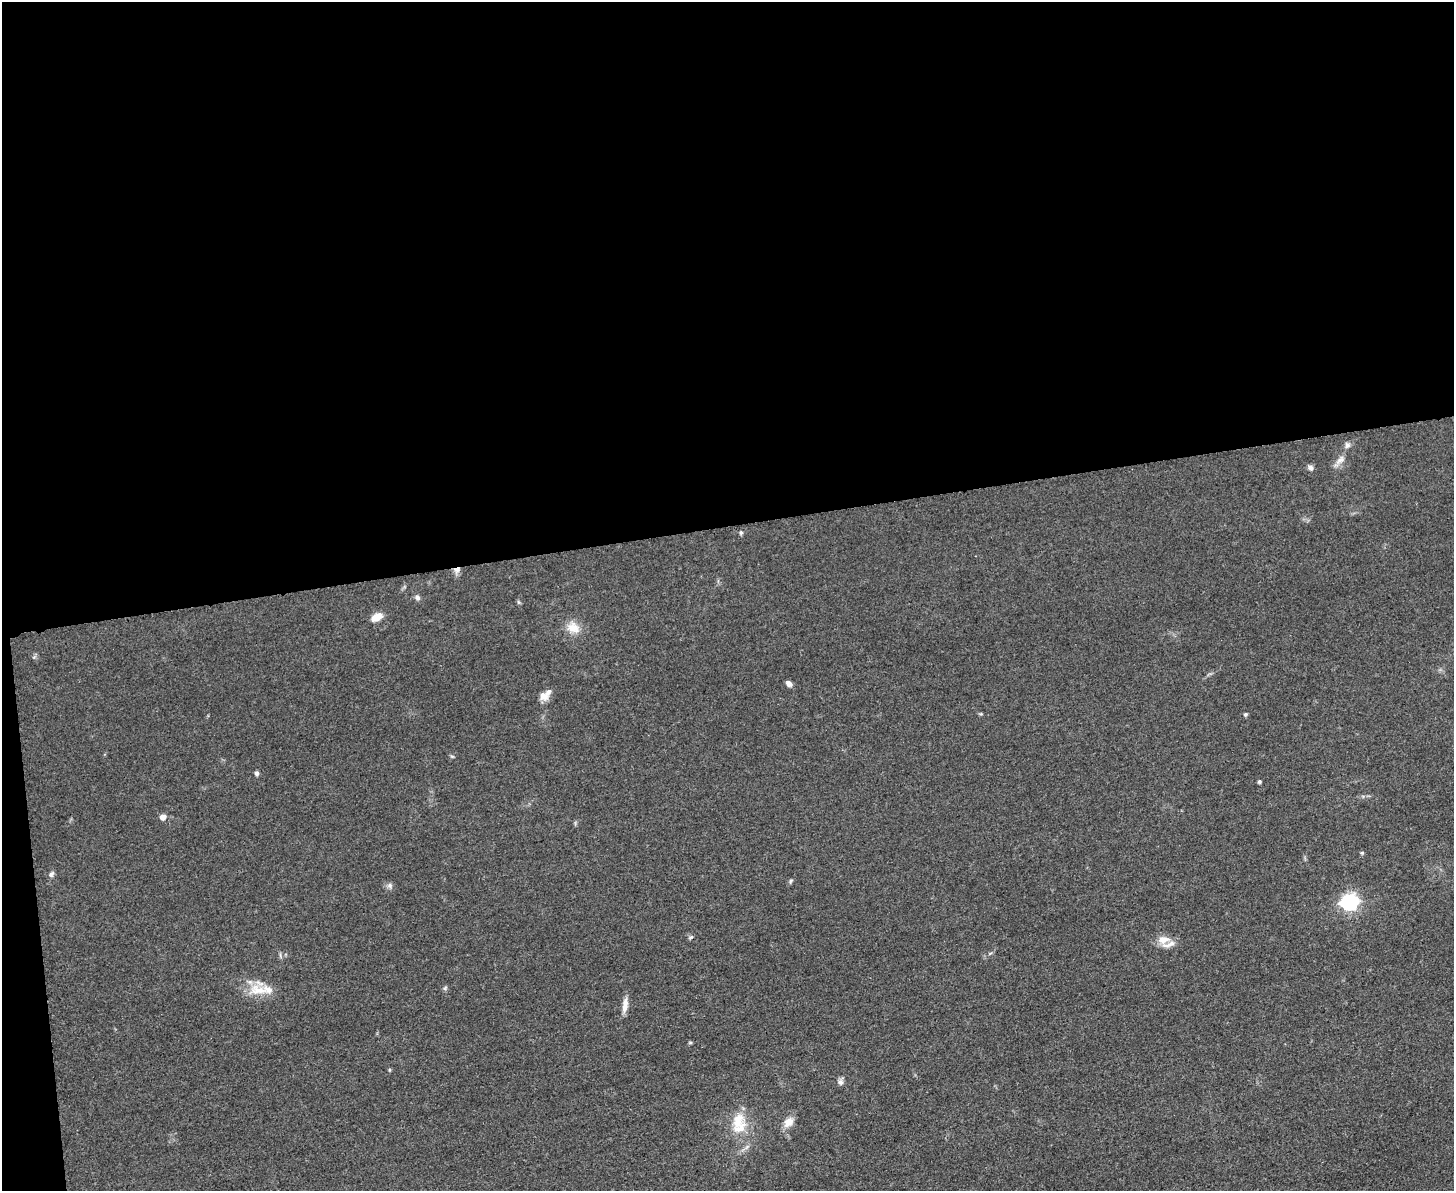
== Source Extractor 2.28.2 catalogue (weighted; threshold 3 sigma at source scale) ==
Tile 1 of 3 x 4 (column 1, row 1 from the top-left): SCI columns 140-1591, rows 3572-4760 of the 4748 x 4767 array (HDU 1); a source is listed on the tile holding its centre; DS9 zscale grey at full resolution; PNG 1456 x 1193 px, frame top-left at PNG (2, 2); no overlay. Shown black and unused: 45% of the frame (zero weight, under 3 of 5 exposures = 1% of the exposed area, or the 3 px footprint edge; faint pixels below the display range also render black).
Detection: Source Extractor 2.28.2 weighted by HDU 2 'WHT'; one run over the whole footprint, this tile lists its part. Background 0.0464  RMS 0.0055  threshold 0.0249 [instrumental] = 3 sigma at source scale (4.5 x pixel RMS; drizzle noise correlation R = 1.50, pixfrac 1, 0.05/0.05 arcsec/px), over >= 5 px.
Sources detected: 35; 1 cosmic-ray / hot-pixel residue — not listed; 5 inside a brighter listed object's ellipse — not listed separately; the other 29 listed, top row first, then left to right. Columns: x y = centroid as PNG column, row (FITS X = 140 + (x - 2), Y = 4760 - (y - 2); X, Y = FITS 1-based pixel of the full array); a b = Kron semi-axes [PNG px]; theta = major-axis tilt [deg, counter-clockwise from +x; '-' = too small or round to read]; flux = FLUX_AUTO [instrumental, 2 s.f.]
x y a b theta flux
1347 445 8 7 - 1.8
1340 460 16 7 48 3.5
1311 468 7 6 - 2
741 533 5 4 - 0.81
417 597 7 6 - 1.5
377 617 13 8 28 5.8
573 628 16 13 -20 7.7
789 683 6 5 - 2.8
544 696 13 11 -11 4
1245 714 5 4 - 0.93
452 756 6 3 -19 0.64
257 773 5 5 - 1.3
1259 781 4 4 - 1.1
163 817 5 5 - 4.5
1362 853 5 4 - 0.69
51 874 8 6 56 1.5
791 881 6 4 87 0.74
390 885 8 7 - 1.7
1349 902 7 7 - 190
691 937 6 4 18 0.81
1164 940 16 12 13 6
445 988 7 4 54 0.81
258 990 29 15 -6 12
625 1005 18 7 84 4.2
690 1042 6 4 0 0.63
389 1070 5 3 - 0.62
840 1082 7 7 - 1.9
789 1122 14 10 45 5.3
739 1128 25 12 29 9.6